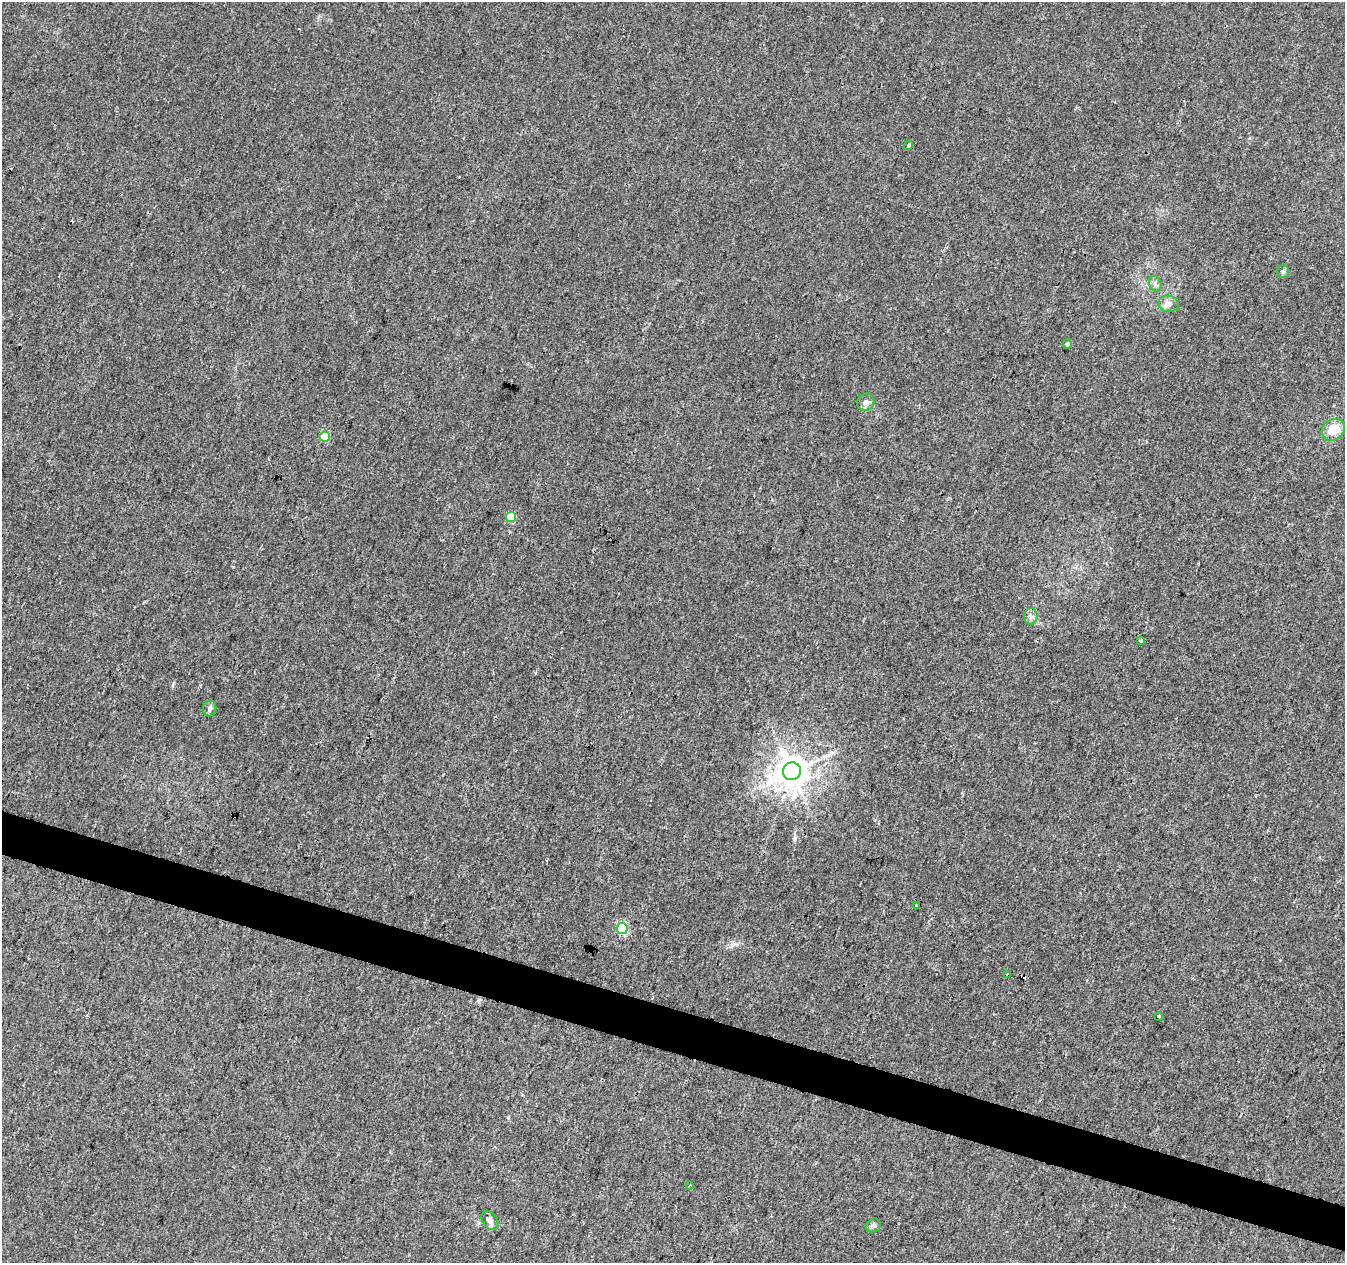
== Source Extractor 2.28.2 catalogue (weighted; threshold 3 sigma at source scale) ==
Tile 6 of 4 x 4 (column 2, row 2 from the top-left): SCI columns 1346-2688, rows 2741-4001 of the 5385 x 5542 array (HDU 1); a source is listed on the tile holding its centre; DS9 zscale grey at full resolution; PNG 1347 x 1265 px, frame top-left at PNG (2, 2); each listed source drawn as its Kron ellipse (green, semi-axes under 4 px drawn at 4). Shown black and unused: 4% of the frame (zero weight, under 3 of 4 exposures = <1% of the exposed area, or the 3 px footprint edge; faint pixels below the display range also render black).
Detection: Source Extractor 2.28.2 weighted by HDU 2 'WHT'; one run over the whole footprint, this tile lists its part. Background 0.00635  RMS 0.0029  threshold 0.013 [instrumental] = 3 sigma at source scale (4.5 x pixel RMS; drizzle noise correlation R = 1.50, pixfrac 1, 0.0396/0.0396 arcsec/px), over >= 5 px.
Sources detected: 21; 1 cosmic-ray / hot-pixel residue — neither listed nor drawn; the other 20 listed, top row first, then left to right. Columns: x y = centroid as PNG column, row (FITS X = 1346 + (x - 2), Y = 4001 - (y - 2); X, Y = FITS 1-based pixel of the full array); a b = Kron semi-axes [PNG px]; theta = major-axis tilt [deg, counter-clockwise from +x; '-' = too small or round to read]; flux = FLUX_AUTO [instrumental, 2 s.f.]
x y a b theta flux
909 145 5 4 - 0.58
1283 272 6 5 - 0.56
1155 284 8 6 -70 0.94
1169 304 10 8 -14 1.6
1067 344 5 4 - 0.67
866 402 9 8 - 1.4
1333 430 12 10 34 6.3
325 437 5 5 - 10
511 517 5 5 - 8.9
1031 616 8 7 - 1.1
1141 640 3 3 - 0.82
210 709 8 6 75 1
792 771 9 8 - 520
916 905 3 2 - 0.28
622 928 6 5 - 27
1008 975 4 3 - 2
1158 1016 4 3 - 0.43
689 1185 3 2 - 0.39
490 1221 10 7 -56 1.3
873 1225 8 6 31 0.78
Overlapping masked pixels (flux is a lower limit): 1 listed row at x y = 1008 975